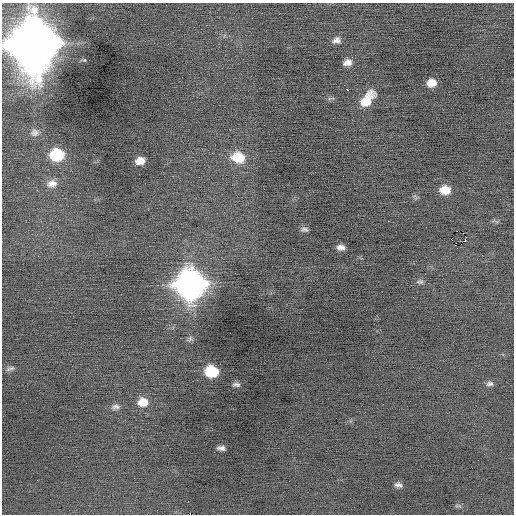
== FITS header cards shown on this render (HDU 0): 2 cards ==
NAXIS1  =                  512 / Axis length
NAXIS2  =                  512 / Axis length

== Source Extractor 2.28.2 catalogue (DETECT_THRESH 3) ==
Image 512 x 512 px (HDU 0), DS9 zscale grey, 1 PNG px = 1 image px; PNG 516 x 516 px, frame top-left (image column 1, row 512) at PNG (2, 3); no overlay
Background -0.0484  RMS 0.85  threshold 2.54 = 3 sigma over >= 5 px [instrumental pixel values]
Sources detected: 35; all 35 listed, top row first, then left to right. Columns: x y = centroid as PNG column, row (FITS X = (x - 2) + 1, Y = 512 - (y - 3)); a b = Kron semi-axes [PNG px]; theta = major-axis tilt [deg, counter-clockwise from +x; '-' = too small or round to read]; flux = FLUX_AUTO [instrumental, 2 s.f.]
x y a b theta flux
35 11 5 3 - 120
336 40 11 8 6 290
34 44 17 16 - 380000
168 44 3 2 - 89
348 62 10 7 15 360
431 83 8 7 - 630
347 89 3 3 - 130
367 99 22 11 52 1300
35 132 13 12 - 430
57 155 12 10 1 3000
238 157 16 12 -12 1500
140 161 8 6 8 570
52 184 14 10 9 470
445 190 11 9 -3 840
388 221 2 2 - 81
304 229 9 6 -8 180
180 234 2 2 - 51
451 240 3 2 - 260
465 240 3 2 - 230
341 247 8 5 -5 280
420 282 10 6 0 160
190 284 14 14 - 61000
413 297 2 2 - 35
190 339 10 5 58 150
10 368 13 6 14 200
211 371 10 9 - 2600
236 384 9 5 -7 160
490 384 10 6 2 200
143 402 12 10 2 760
116 407 12 8 12 240
221 448 8 4 -9 220
37 480 2 2 - 30
398 485 9 6 -9 210
188 501 2 2 - 43
457 506 7 4 -18 93